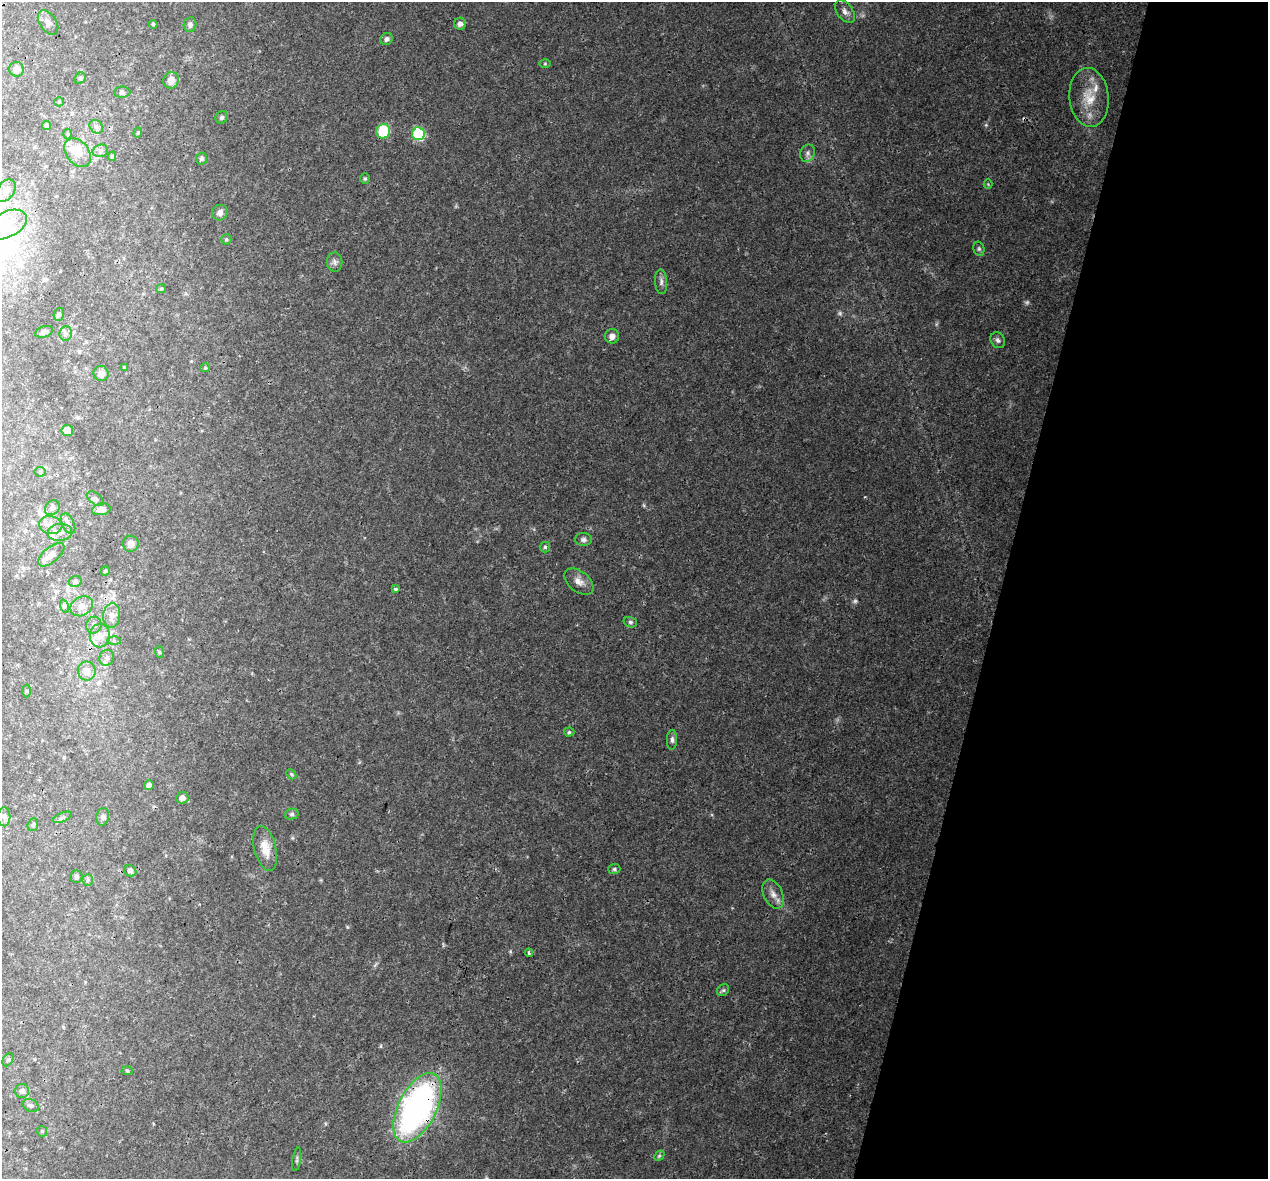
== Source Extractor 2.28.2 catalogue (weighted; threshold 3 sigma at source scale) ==
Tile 8 of 4 x 4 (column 4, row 2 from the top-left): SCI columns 3811-5076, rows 2635-3811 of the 5100 x 5330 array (HDU 1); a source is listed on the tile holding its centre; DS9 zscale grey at full resolution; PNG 1270 x 1181 px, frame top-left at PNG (2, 2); each listed source drawn as its Kron ellipse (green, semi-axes under 4 px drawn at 4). Shown black and unused: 21% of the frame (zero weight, under 3 of 4 exposures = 5% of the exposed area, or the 3 px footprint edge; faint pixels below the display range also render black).
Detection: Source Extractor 2.28.2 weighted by HDU 2 'WHT'; one run over the whole footprint, this tile lists its part. Background 0.0316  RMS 0.0021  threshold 0.00955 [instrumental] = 3 sigma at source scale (4.5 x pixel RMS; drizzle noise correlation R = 1.50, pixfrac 1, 0.0396/0.0396 arcsec/px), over >= 5 px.
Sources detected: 109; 3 too faint to see at this stretch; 1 inside a brighter object's white glare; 1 cosmic-ray / hot-pixel residue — neither listed nor drawn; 8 inside a brighter listed object's ellipse — not listed separately; the other 96 listed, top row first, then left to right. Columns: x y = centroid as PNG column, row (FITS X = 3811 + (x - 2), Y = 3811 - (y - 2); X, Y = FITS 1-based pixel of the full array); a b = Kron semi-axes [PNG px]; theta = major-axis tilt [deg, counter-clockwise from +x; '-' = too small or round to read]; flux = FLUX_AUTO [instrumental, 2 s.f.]
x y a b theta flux
845 11 13 8 -52 1
48 22 14 8 -57 1.2
153 24 4 4 - 0.29
460 24 6 6 - 0.82
190 25 7 6 - 0.63
387 39 6 5 - 0.69
545 64 6 4 0 0.22
17 69 7 7 - 1.5
80 78 6 5 - 0.31
171 80 8 7 - 1.8
122 92 8 5 0 0.42
1089 97 29 19 -84 5.8
59 102 5 4 - 0.25
222 117 6 6 - 0.4
46 125 4 4 - 0.46
96 127 7 6 - 0.62
383 131 7 7 - 9.1
138 133 5 4 - 0.24
68 134 5 3 - 0.22
418 134 6 6 - 21
100 151 8 6 15 0.63
78 153 16 11 -51 2.6
808 153 9 7 66 0.74
112 156 4 4 - 0.31
201 158 6 5 - 0.57
365 179 5 5 - 0.3
988 184 4 4 - 0.2
6 191 12 8 53 1.3
220 213 8 7 - 0.94
7 225 22 13 25 4.7
226 239 5 5 - 0.33
979 249 7 5 -76 0.41
335 262 9 8 - 0.73
661 282 12 6 -87 0.81
161 289 5 4 - 0.27
59 314 7 5 71 0.38
44 332 9 5 19 0.61
66 333 7 6 - 0.64
612 336 7 7 - 1.1
998 340 8 7 - 0.67
124 367 4 3 - 0.19
205 368 5 4 - 0.25
101 374 8 7 - 1.5
67 430 6 5 - 1.7
40 472 5 5 - 0.29
95 499 10 5 -36 0.58
52 508 8 6 45 0.8
101 509 9 6 9 1.4
68 524 11 6 -63 0.79
51 525 11 9 -11 1.6
60 532 12 8 6 1.4
583 540 8 6 -4 0.67
131 544 8 8 - 1.2
545 547 5 5 - 0.39
51 555 16 7 40 1.4
105 571 5 4 - 0.34
75 581 6 5 - 0.55
579 582 17 10 -39 1.7
395 589 3 3 - 0.54
64 606 7 4 -71 0.4
82 606 12 9 33 1.6
112 615 12 8 84 1.5
630 622 7 5 -15 0.39
94 625 8 7 - 0.81
100 636 12 10 85 2.1
114 640 6 4 -1 0.41
159 652 6 4 -72 0.32
107 658 8 7 - 0.75
87 671 9 8 - 1.9
27 691 6 4 -88 0.26
569 732 5 4 - 0.35
672 740 10 5 87 0.59
291 774 6 4 -46 0.3
149 785 5 4 - 1.2
182 798 6 6 - 1
292 814 7 5 15 0.42
4 817 9 6 -90 0.82
62 817 10 4 23 0.5
103 817 9 6 80 0.6
33 825 6 5 - 0.36
265 848 23 11 -76 3.1
614 869 6 5 - 0.39
130 871 6 5 - 0.58
76 877 6 6 - 0.52
88 880 6 5 - 0.37
773 894 15 9 -63 1.7
529 953 4 4 - 0.43
723 990 6 5 - 0.42
8 1060 7 5 62 0.41
127 1071 5 3 - 0.25
22 1091 7 7 - 0.8
31 1106 8 6 -23 0.52
417 1108 38 19 63 62
42 1131 6 5 - 0.31
659 1156 6 4 44 0.3
297 1159 12 3 81 0.42
Overlapping masked pixels (flux is a lower limit): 1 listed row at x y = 417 1108
Isophote crosses this tile's border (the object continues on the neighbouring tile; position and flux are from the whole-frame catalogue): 1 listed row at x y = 7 225
Unlisted compact peaks at least as high as the median listed source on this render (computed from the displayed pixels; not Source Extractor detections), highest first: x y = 986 125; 644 506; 865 497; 510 952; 936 324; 325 1124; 348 927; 712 815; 293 838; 375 965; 321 880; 732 908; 477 541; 191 361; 456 207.